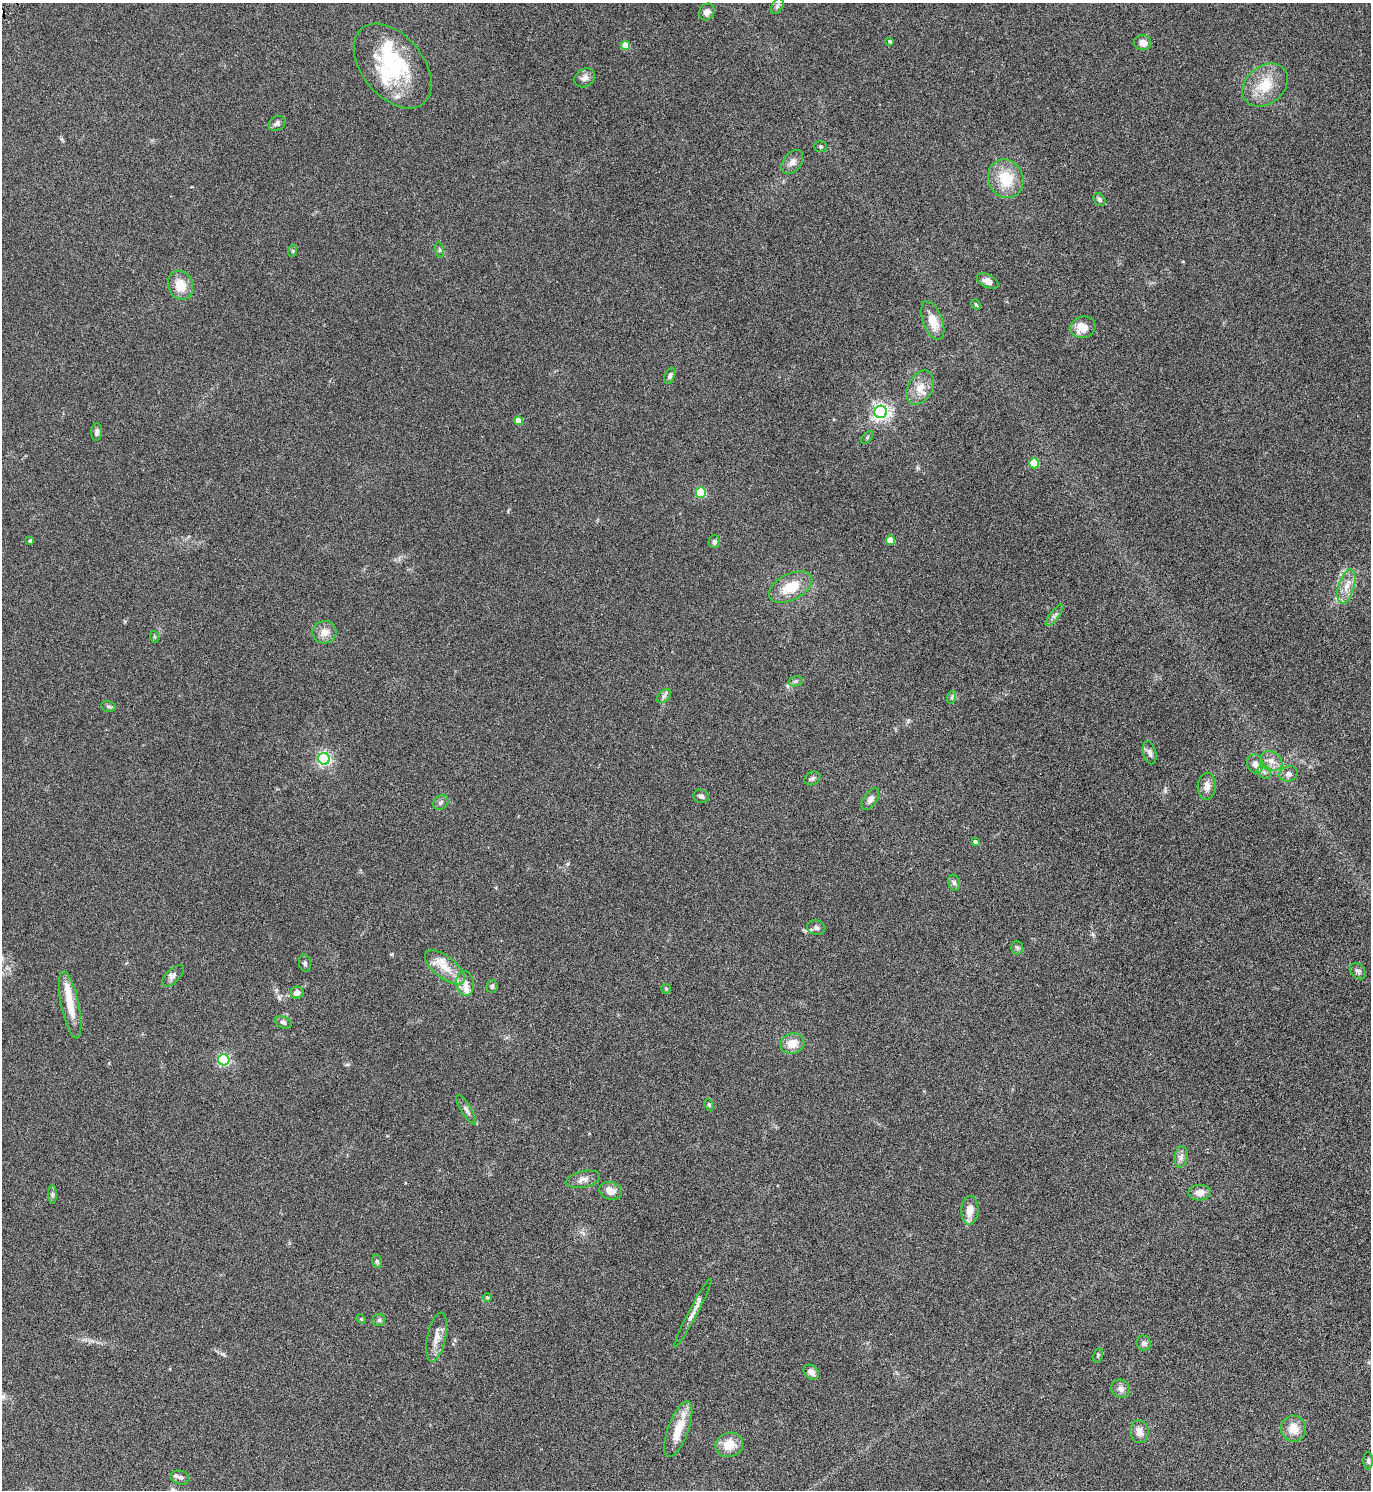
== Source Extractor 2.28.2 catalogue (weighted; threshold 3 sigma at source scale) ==
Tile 6 of 4 x 4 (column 2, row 2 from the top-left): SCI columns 1535-2903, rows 2983-4470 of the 5945 x 5961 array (HDU 1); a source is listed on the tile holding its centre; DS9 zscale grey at full resolution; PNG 1373 x 1492 px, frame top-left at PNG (2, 3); each listed source drawn as its Kron ellipse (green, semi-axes under 4 px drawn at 4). Shown black and unused: <1% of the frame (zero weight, under 3 of 6 exposures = <1% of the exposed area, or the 3 px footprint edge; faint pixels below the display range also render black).
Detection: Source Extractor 2.28.2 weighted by HDU 2 'WHT'; one run over the whole footprint, this tile lists its part. Background 0.0303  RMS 0.0036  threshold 0.0148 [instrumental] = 3 sigma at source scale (4.09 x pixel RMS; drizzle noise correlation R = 1.36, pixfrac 0.8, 0.05/0.05 arcsec/px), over >= 5 px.
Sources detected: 99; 1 inside a brighter object's white glare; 1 cosmic-ray / hot-pixel residue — neither listed nor drawn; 6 inside a brighter listed object's ellipse — not listed separately; the other 91 listed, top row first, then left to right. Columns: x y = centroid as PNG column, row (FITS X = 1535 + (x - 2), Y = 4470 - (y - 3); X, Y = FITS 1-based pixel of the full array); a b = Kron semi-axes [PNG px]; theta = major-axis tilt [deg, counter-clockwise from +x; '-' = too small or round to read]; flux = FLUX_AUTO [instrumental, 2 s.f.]
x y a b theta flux
777 6 8 5 60 0.75
707 12 9 7 54 1.8
890 41 4 4 - 0.52
1142 43 9 7 -1 2.3
625 45 4 4 - 5.5
393 66 49 30 -51 26
585 78 11 8 34 1.6
1265 85 25 19 40 9
277 123 9 7 29 1
820 146 6 5 - 0.52
792 162 13 9 52 1.9
1006 179 20 17 -64 9.7
1099 199 7 5 -52 0.85
439 250 8 4 -81 0.55
292 251 6 4 71 0.4
987 281 11 6 -26 1.9
180 285 15 12 -69 5.1
976 304 5 4 - 0.4
933 321 20 9 -69 4.8
1083 327 13 10 17 4.4
670 376 8 5 64 0.93
920 388 18 12 62 4.3
881 412 6 6 - 120
518 421 4 4 - 4
97 432 9 5 85 1
867 437 8 3 46 0.4
1034 463 5 5 - 12
701 492 5 5 - 19
30 540 3 3 - 0.6
890 540 4 4 - 6.8
714 542 6 6 - 0.94
791 587 23 13 26 8.1
1346 587 18 8 74 3.4
1054 615 13 4 52 1
324 632 12 11 - 2.9
155 637 6 4 -71 0.4
796 681 7 5 12 0.65
664 696 8 5 45 0.79
952 697 6 4 72 0.46
108 706 7 5 -18 0.53
1150 753 12 6 -75 1.2
324 759 6 5 - 65
1271 761 12 9 -31 2.4
1255 764 10 7 -69 1.8
1264 772 7 6 - 0.88
1289 774 9 7 18 1.3
812 778 8 6 28 0.82
1207 786 13 9 87 2.2
701 796 8 6 -23 0.84
870 799 12 6 56 1.3
441 803 8 6 38 0.92
975 842 4 4 - 0.96
954 883 8 6 -72 0.83
816 928 9 7 -15 0.97
1017 948 7 6 - 0.73
305 963 9 6 -81 0.76
445 967 24 11 -38 5.6
1358 971 9 6 -45 0.89
173 976 14 6 44 1.3
465 983 12 8 -81 2.3
492 986 6 5 - 0.83
666 989 5 4 - 0.35
297 993 6 6 - 1.9
70 1005 34 9 -78 6.6
283 1022 9 5 -20 0.94
792 1044 12 10 13 4
224 1060 5 5 - 46
709 1104 6 4 -64 0.42
466 1110 17 5 -58 1.2
1181 1157 10 6 81 1.3
583 1179 17 8 11 2
611 1191 11 8 -17 2.6
1200 1193 11 8 3 2.4
53 1194 9 4 90 0.69
970 1210 14 8 87 3.8
377 1261 6 5 - 0.56
487 1297 5 3 - 0.33
693 1313 39 4 62 2.2
361 1319 5 4 - 0.35
379 1320 6 6 - 0.69
437 1337 25 9 78 3.3
1144 1343 7 7 - 0.91
1098 1355 7 5 74 0.5
811 1372 8 6 -42 2
1121 1389 10 8 -41 1.7
678 1429 29 10 70 7.3
1294 1429 13 12 - 4.7
1139 1432 11 9 -80 2.4
729 1445 14 12 20 4.9
1368 1461 9 5 -89 0.69
180 1477 9 7 -15 1